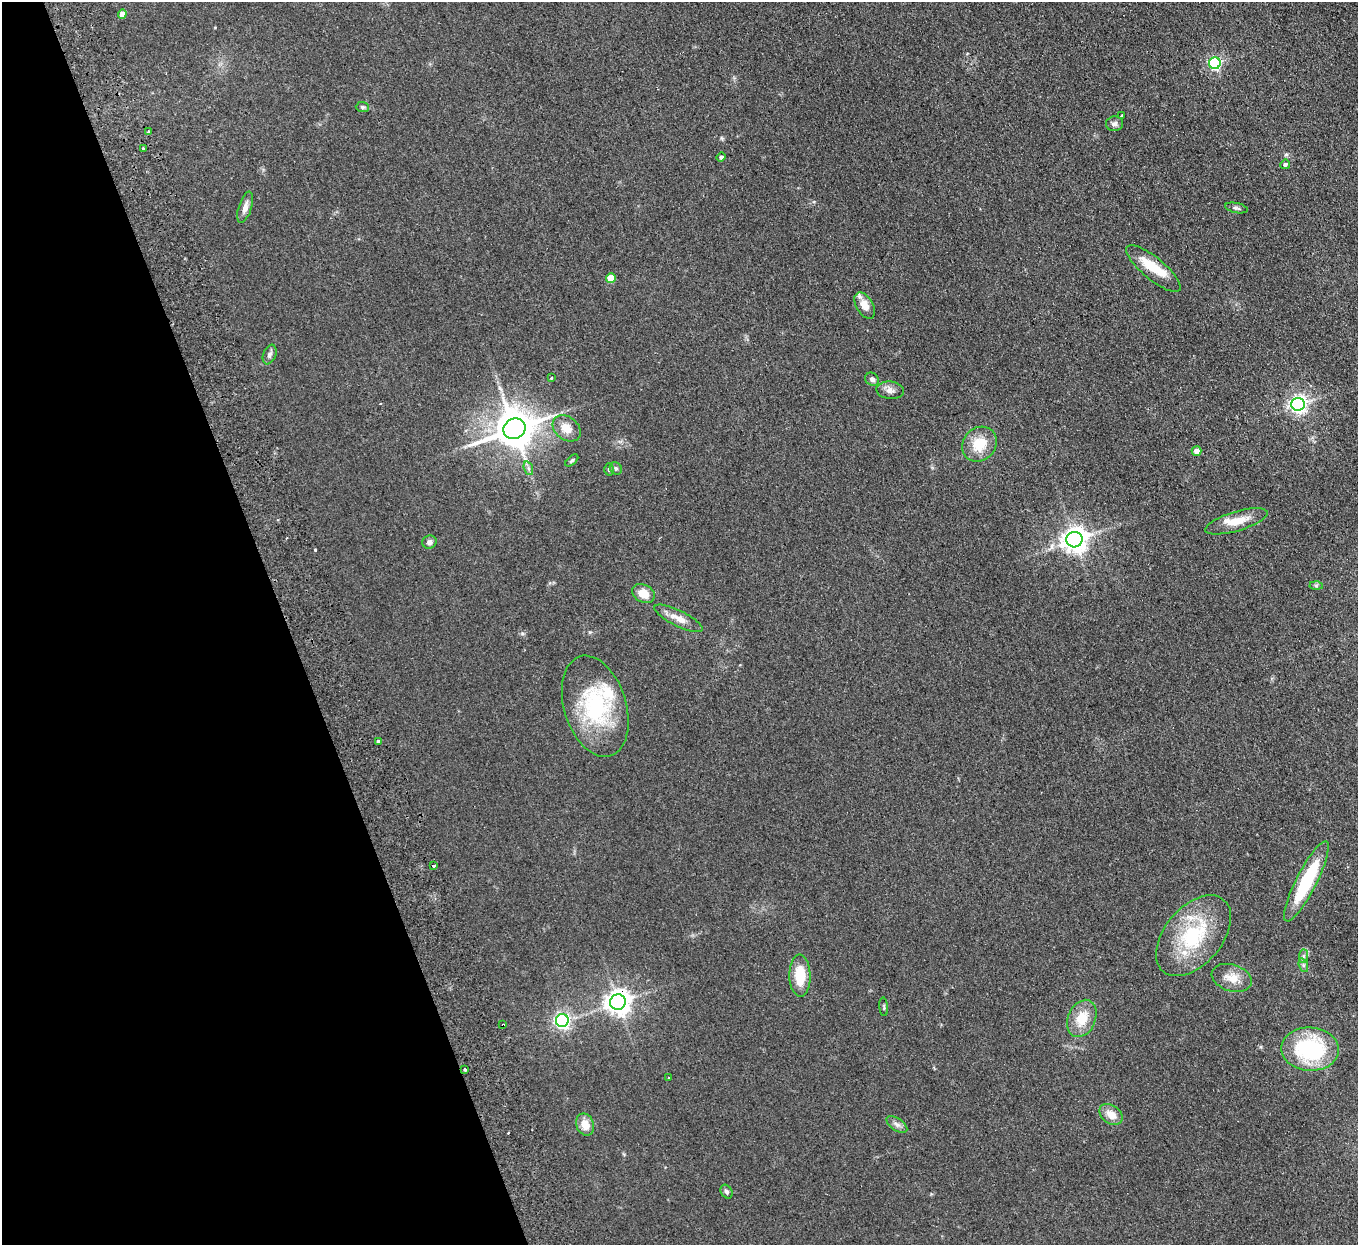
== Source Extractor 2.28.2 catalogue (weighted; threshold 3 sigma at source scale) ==
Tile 5 of 4 x 4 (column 1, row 2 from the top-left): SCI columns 56-1411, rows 2664-3906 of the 5532 x 5451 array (HDU 1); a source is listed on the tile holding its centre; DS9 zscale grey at full resolution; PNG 1360 x 1247 px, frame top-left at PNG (2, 2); each listed source drawn as its Kron ellipse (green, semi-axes under 4 px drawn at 4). Shown black and unused: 21% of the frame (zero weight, under 2 of 3 exposures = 3% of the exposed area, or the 3 px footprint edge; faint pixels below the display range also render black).
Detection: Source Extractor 2.28.2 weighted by HDU 2 'WHT'; one run over the whole footprint, this tile lists its part. Background 0.103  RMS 0.011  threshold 0.0513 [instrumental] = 3 sigma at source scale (4.5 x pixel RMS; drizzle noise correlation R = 1.50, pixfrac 1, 0.05/0.05 arcsec/px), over >= 5 px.
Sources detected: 59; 2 cosmic-ray / hot-pixel residue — neither listed nor drawn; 3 inside a brighter listed object's ellipse — not listed separately; the other 54 listed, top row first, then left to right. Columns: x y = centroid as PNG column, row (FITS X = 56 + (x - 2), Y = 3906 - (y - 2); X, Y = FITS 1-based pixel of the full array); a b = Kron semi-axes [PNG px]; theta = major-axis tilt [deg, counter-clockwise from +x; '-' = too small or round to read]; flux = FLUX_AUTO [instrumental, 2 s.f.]
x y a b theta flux
122 14 5 4 - 6.9
1215 63 6 5 - 170
362 107 6 5 - 2
1122 115 3 3 - 1.8
1114 124 8 7 - 3.7
148 132 3 2 - 1
143 148 3 3 - 2.3
721 157 5 4 - 2.4
1285 164 5 4 - 2.7
245 207 16 6 72 6.5
1236 208 11 5 -12 2.5
1153 269 34 11 -40 29
611 278 5 4 - 20
865 306 14 8 -59 12
270 354 10 6 69 3.7
551 378 3 2 - 0.98
872 379 7 6 - 3.5
890 390 14 8 -6 6.1
1298 404 6 6 - 460
567 428 15 11 -39 14
514 429 11 10 - 3200
979 444 18 16 46 25
1197 451 5 4 - 7.7
572 460 8 4 41 1.8
528 468 7 4 -71 2.5
616 468 7 5 -44 2.1
609 469 6 5 - 1.7
1236 521 32 9 17 18
1074 540 8 7 - 1000
429 542 7 6 - 3.6
1316 586 6 4 -1 1.6
643 594 12 8 -26 15
678 618 26 7 -26 12
595 706 52 31 -73 110
378 741 3 3 - 8
434 866 3 3 - 6.5
1306 881 45 10 63 77
1194 936 47 28 50 85
1303 956 7 4 89 2.5
1303 965 7 4 -71 2.3
800 976 21 10 -89 32
1232 978 20 13 -18 15
618 1002 8 7 - 980
884 1007 9 3 -85 1.5
1082 1018 19 13 66 24
562 1021 6 6 - 330
503 1025 3 2 - 1
1310 1049 29 21 -4 100
465 1069 3 3 - 3
669 1078 3 3 - 2.1
1111 1114 13 9 -37 12
585 1124 11 8 -69 14
897 1124 12 6 -34 4.2
726 1192 7 5 -58 2.6
Overlapping masked pixels (flux is a lower limit): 2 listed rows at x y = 618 1002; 503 1025